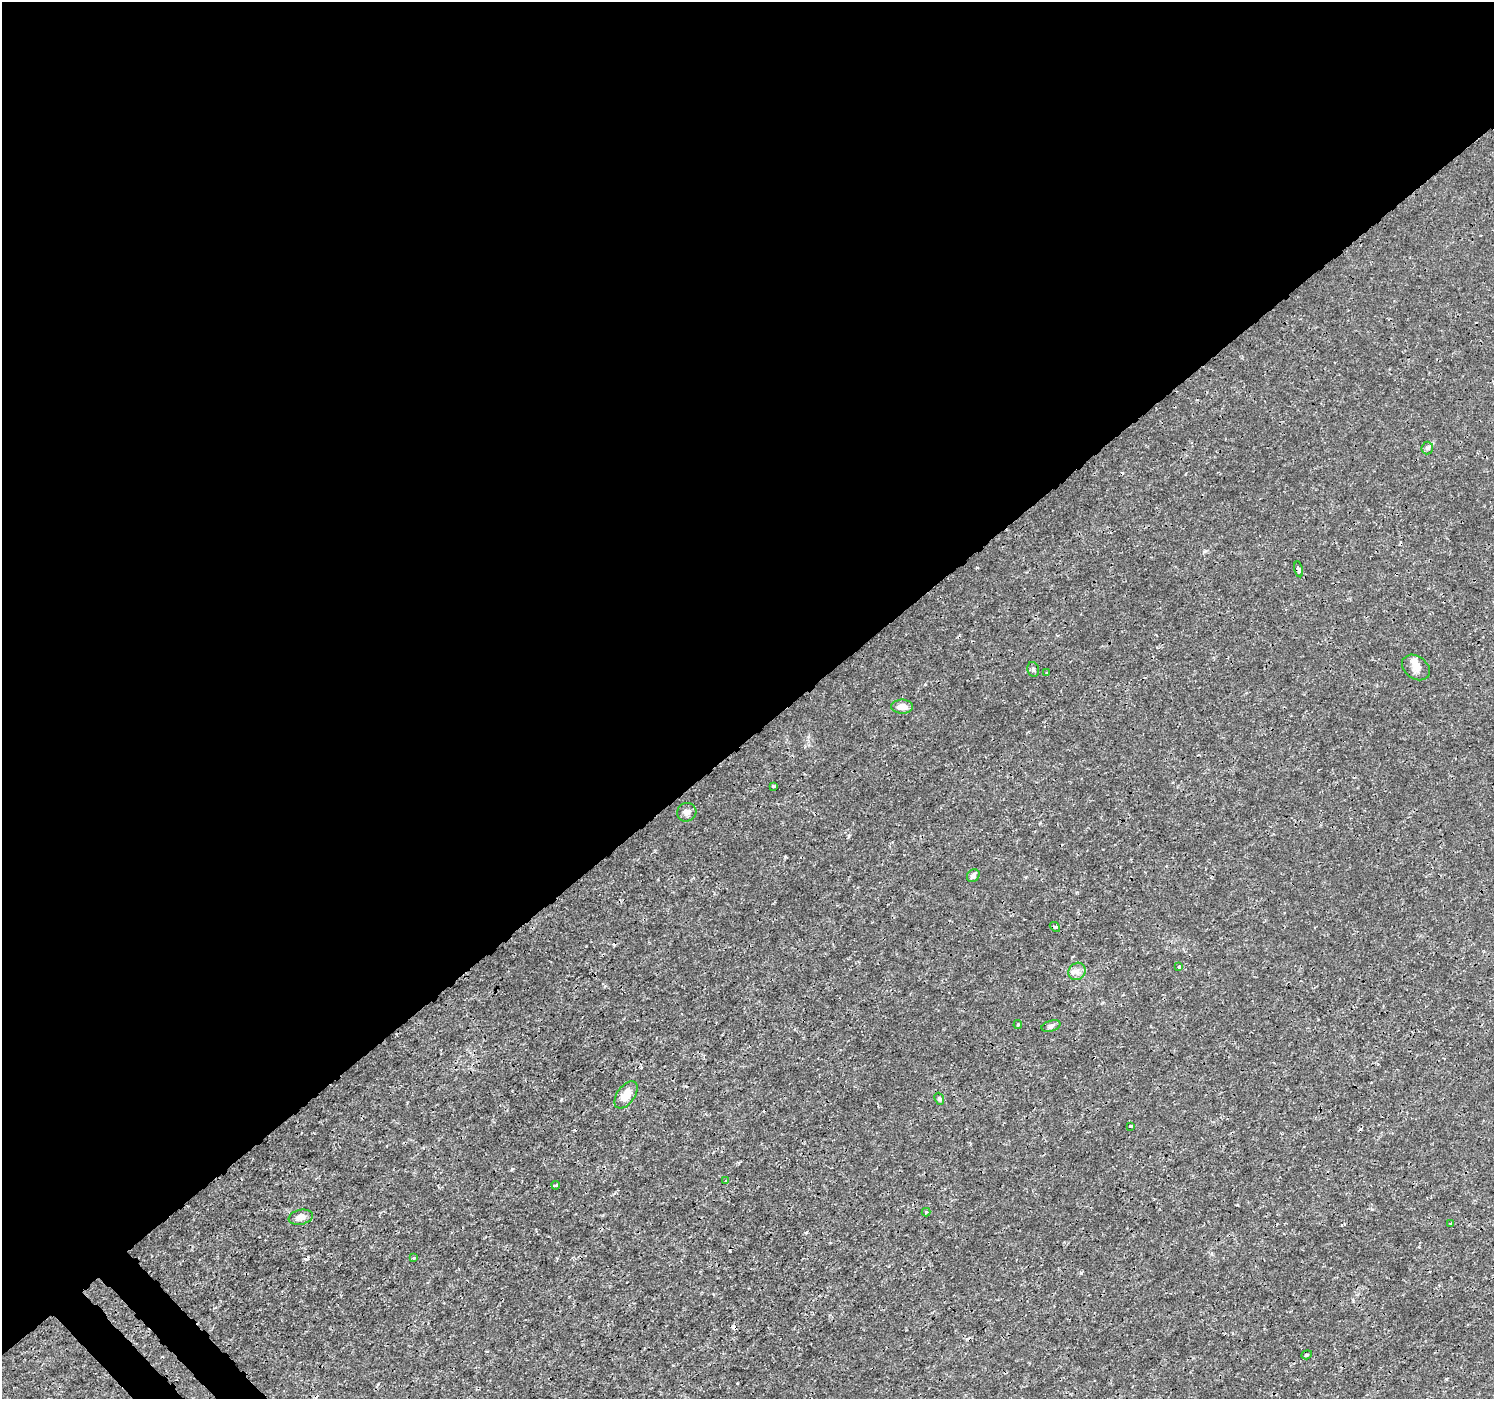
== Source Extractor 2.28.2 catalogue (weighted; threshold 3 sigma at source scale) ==
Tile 2 of 4 x 4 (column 2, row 1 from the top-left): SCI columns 1538-3029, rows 4378-5774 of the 6065 x 6025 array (HDU 1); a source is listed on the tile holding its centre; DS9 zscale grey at full resolution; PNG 1496 x 1401 px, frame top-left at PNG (2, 2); each listed source drawn as its Kron ellipse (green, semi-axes under 4 px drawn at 4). Shown black and unused: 54% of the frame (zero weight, under 3 of 4 exposures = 5% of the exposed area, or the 3 px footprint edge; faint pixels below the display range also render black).
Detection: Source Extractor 2.28.2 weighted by HDU 2 'WHT'; one run over the whole footprint, this tile lists its part. Background 0.00109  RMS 8.0e-04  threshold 0.0036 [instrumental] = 3 sigma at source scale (4.5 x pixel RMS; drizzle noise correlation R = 1.50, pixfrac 1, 0.0396/0.0396 arcsec/px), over >= 5 px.
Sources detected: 30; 1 inside a brighter object's white glare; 5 cosmic-ray / hot-pixel residue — neither listed nor drawn; the other 24 listed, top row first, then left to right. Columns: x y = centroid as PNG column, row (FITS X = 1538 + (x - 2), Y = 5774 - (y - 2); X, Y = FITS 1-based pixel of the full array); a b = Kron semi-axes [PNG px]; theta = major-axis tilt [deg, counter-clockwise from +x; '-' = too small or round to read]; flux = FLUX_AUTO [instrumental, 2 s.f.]
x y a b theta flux
1427 448 6 6 - 0.16
1299 569 8 3 -76 0.29
1416 667 15 11 -37 0.65
1033 669 7 5 -77 0.16
1047 672 2 2 - 0.061
902 707 11 7 -1 0.62
773 786 3 3 - 0.11
687 812 10 9 - 0.36
973 876 7 5 49 0.25
1055 927 6 3 -41 0.11
1179 967 4 3 - 0.08
1077 971 9 8 - 0.43
1018 1025 4 4 - 0.15
1051 1026 9 5 16 0.21
626 1095 15 8 53 1.2
939 1099 6 4 -68 0.12
1131 1126 3 3 - 0.2
726 1180 3 3 - 0.067
556 1185 4 3 - 0.14
926 1212 4 4 - 0.12
301 1217 12 7 11 0.49
1451 1224 4 3 - 0.084
414 1258 4 3 - 0.12
1307 1355 5 4 - 0.11
Unlisted compact peaks at least as high as the median listed source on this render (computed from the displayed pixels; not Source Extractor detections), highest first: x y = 1081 1273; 512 1169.